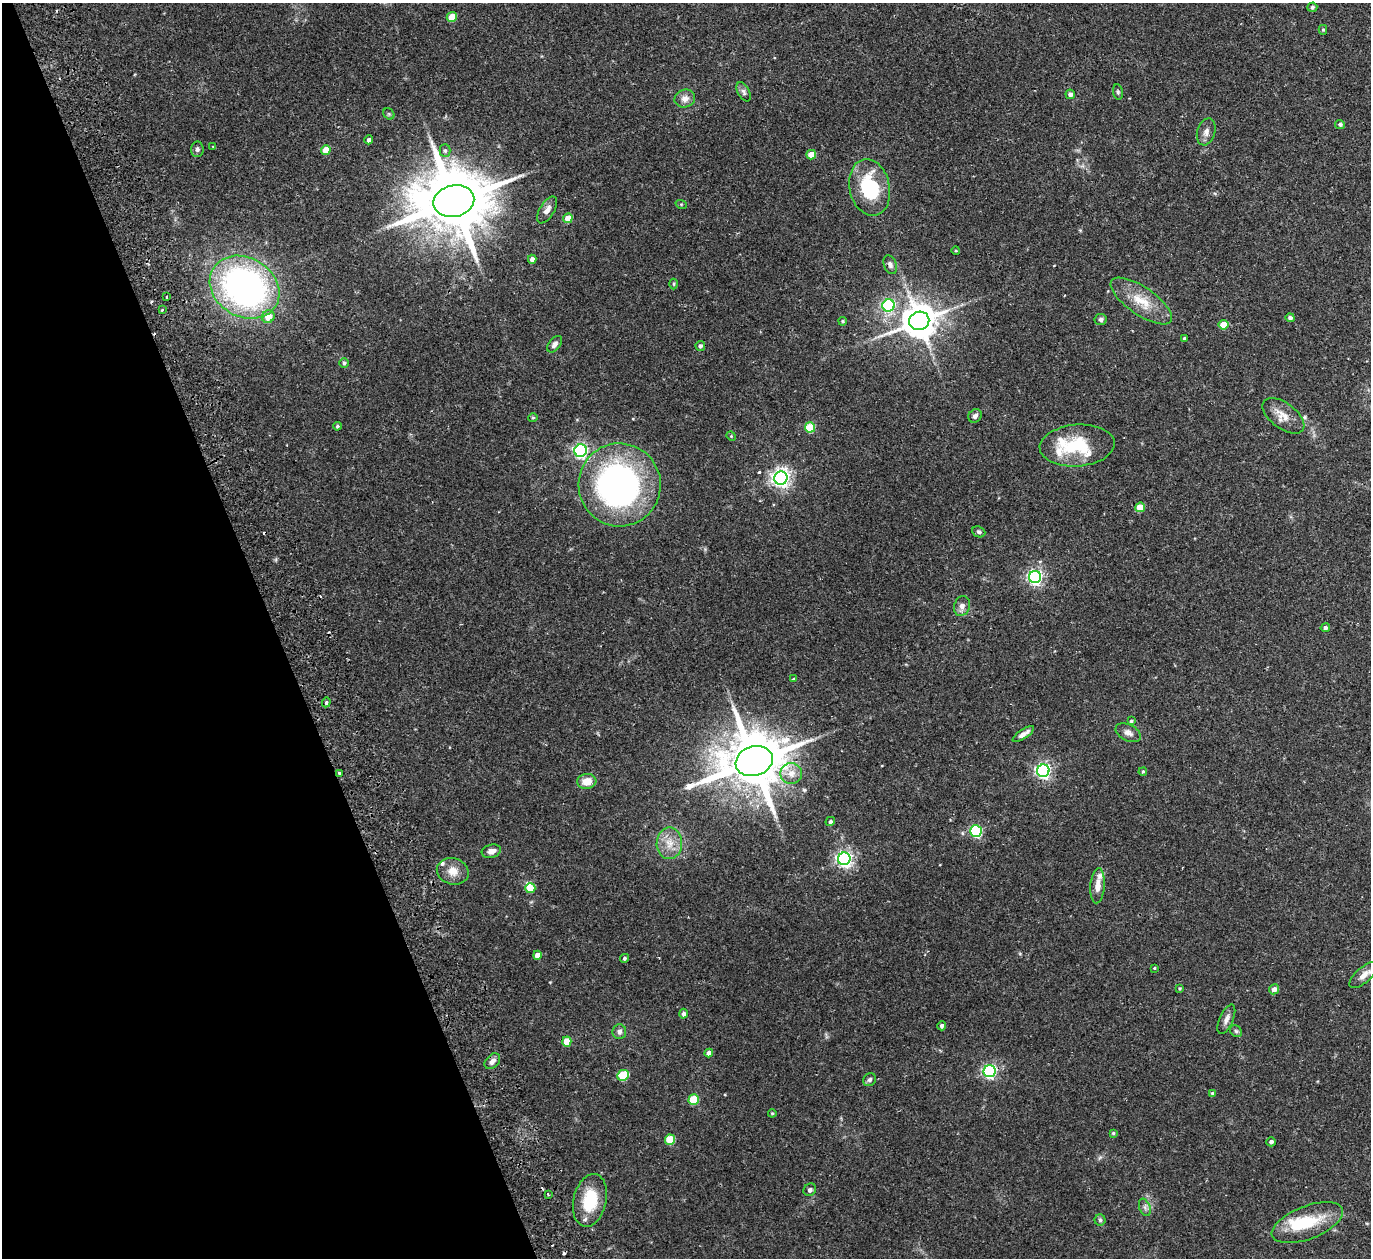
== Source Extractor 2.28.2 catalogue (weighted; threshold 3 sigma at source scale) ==
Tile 5 of 4 x 4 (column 1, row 2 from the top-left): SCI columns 56-1424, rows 2695-3950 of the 5588 x 5513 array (HDU 1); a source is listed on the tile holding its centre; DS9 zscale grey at full resolution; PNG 1373 x 1260 px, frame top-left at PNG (2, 3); each listed source drawn as its Kron ellipse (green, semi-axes under 4 px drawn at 4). Shown black and unused: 20% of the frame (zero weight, under 2 of 3 exposures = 3% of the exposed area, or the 3 px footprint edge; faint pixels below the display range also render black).
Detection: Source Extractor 2.28.2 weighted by HDU 2 'WHT'; one run over the whole footprint, this tile lists its part. Background 0.0576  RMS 0.005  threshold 0.0227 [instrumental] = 3 sigma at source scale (4.5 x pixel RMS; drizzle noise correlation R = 1.50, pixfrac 1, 0.05/0.05 arcsec/px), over >= 5 px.
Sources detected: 113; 2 inside a brighter object's white glare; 3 cosmic-ray / hot-pixel residue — neither listed nor drawn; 5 inside a brighter listed object's ellipse — not listed separately; the other 103 listed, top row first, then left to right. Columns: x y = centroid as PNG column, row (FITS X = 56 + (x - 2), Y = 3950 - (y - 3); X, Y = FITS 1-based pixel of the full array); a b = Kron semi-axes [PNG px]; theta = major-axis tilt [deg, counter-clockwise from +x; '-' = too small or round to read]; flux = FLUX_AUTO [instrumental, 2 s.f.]
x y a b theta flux
1312 7 5 4 - 0.98
452 17 5 4 - 12
1323 30 5 4 - 0.62
744 92 10 6 -62 1.5
1118 92 8 5 -81 0.88
1070 94 5 4 - 1.6
685 99 10 9 - 3.4
389 114 6 5 - 0.65
1340 124 5 4 - 1
1206 132 14 9 73 2.8
369 140 4 4 - 1.5
213 147 4 3 - 0.38
197 149 8 6 85 1.3
326 150 5 4 - 7.3
445 150 6 5 - 1
811 155 5 4 - 7.6
870 187 28 20 -78 31
454 201 20 15 12 5200
681 204 6 3 -18 0.48
547 210 15 7 59 3.3
568 218 5 4 - 7.7
956 251 4 3 - 0.45
532 259 4 4 - 2.3
890 265 10 6 -69 1.6
674 284 5 3 - 0.47
244 287 37 29 -31 180
167 297 3 2 - 0.92
1141 301 36 14 -34 13
888 305 6 6 - 65
162 310 3 3 - 0.68
268 317 6 6 - 6.8
1290 318 4 4 - 1.3
1101 319 6 5 - 1.5
843 321 4 3 - 0.62
919 321 10 9 - 1200
1223 325 5 4 - 11
1184 338 3 3 - 0.62
555 344 9 5 52 1.7
700 346 5 5 - 1.2
344 363 5 5 - 0.75
975 416 7 6 - 1.8
1283 416 24 13 -36 6.4
533 418 5 4 - 0.58
337 426 4 4 - 0.75
810 427 5 5 - 23
731 436 5 4 - 0.44
1077 445 37 21 4 24
581 451 6 6 - 120
781 478 7 6 - 230
620 485 41 41 - 150
1140 507 5 4 - 10
979 532 6 5 - 0.99
1035 577 6 6 - 140
962 606 10 8 73 2.6
1325 628 5 4 - 1.6
793 679 3 2 - 0.62
326 702 5 4 - 0.68
1131 721 3 3 - 0.74
1128 733 13 8 -26 2.7
1023 734 12 4 33 2.8
754 761 19 14 18 3500
1043 771 6 6 - 140
1143 772 4 3 - 0.61
339 773 3 3 - 0.99
791 773 11 10 - 5
587 781 9 7 6 5.8
830 821 5 4 - 1.1
976 831 6 6 - 49
669 843 16 12 89 6.9
491 851 10 6 16 2.7
844 859 6 6 - 150
453 871 16 13 -15 5.4
1098 886 17 7 85 4.6
530 888 5 5 - 8.7
537 955 4 4 - 4.1
624 958 4 4 - 0.87
1154 968 4 3 - 0.55
1364 975 18 7 41 3.8
1179 988 4 4 - 0.52
1274 989 5 5 - 2.6
684 1014 5 4 - 1.8
1226 1019 16 7 66 2.6
942 1026 4 4 - 1.2
1236 1031 7 5 -45 0.97
619 1032 7 7 - 1.9
567 1042 5 4 - 10
709 1053 4 4 - 2.7
492 1061 9 6 46 2.3
990 1071 6 6 - 93
623 1075 6 5 - 20
870 1080 7 6 - 1.1
1212 1093 4 4 - 0.53
694 1100 5 5 - 20
772 1113 4 4 - 0.48
1113 1133 4 4 - 0.64
670 1140 5 5 - 17
1271 1142 5 4 - 1.6
810 1190 7 6 - 1.2
548 1194 2 2 - 0.5
590 1200 27 16 77 18
1145 1207 9 5 -71 1.5
1100 1220 5 5 - 0.9
1307 1223 38 16 21 20
Overlapping masked pixels (flux is a lower limit): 1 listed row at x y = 339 773
Isophote crosses this tile's border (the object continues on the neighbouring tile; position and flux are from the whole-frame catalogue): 1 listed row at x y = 1364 975